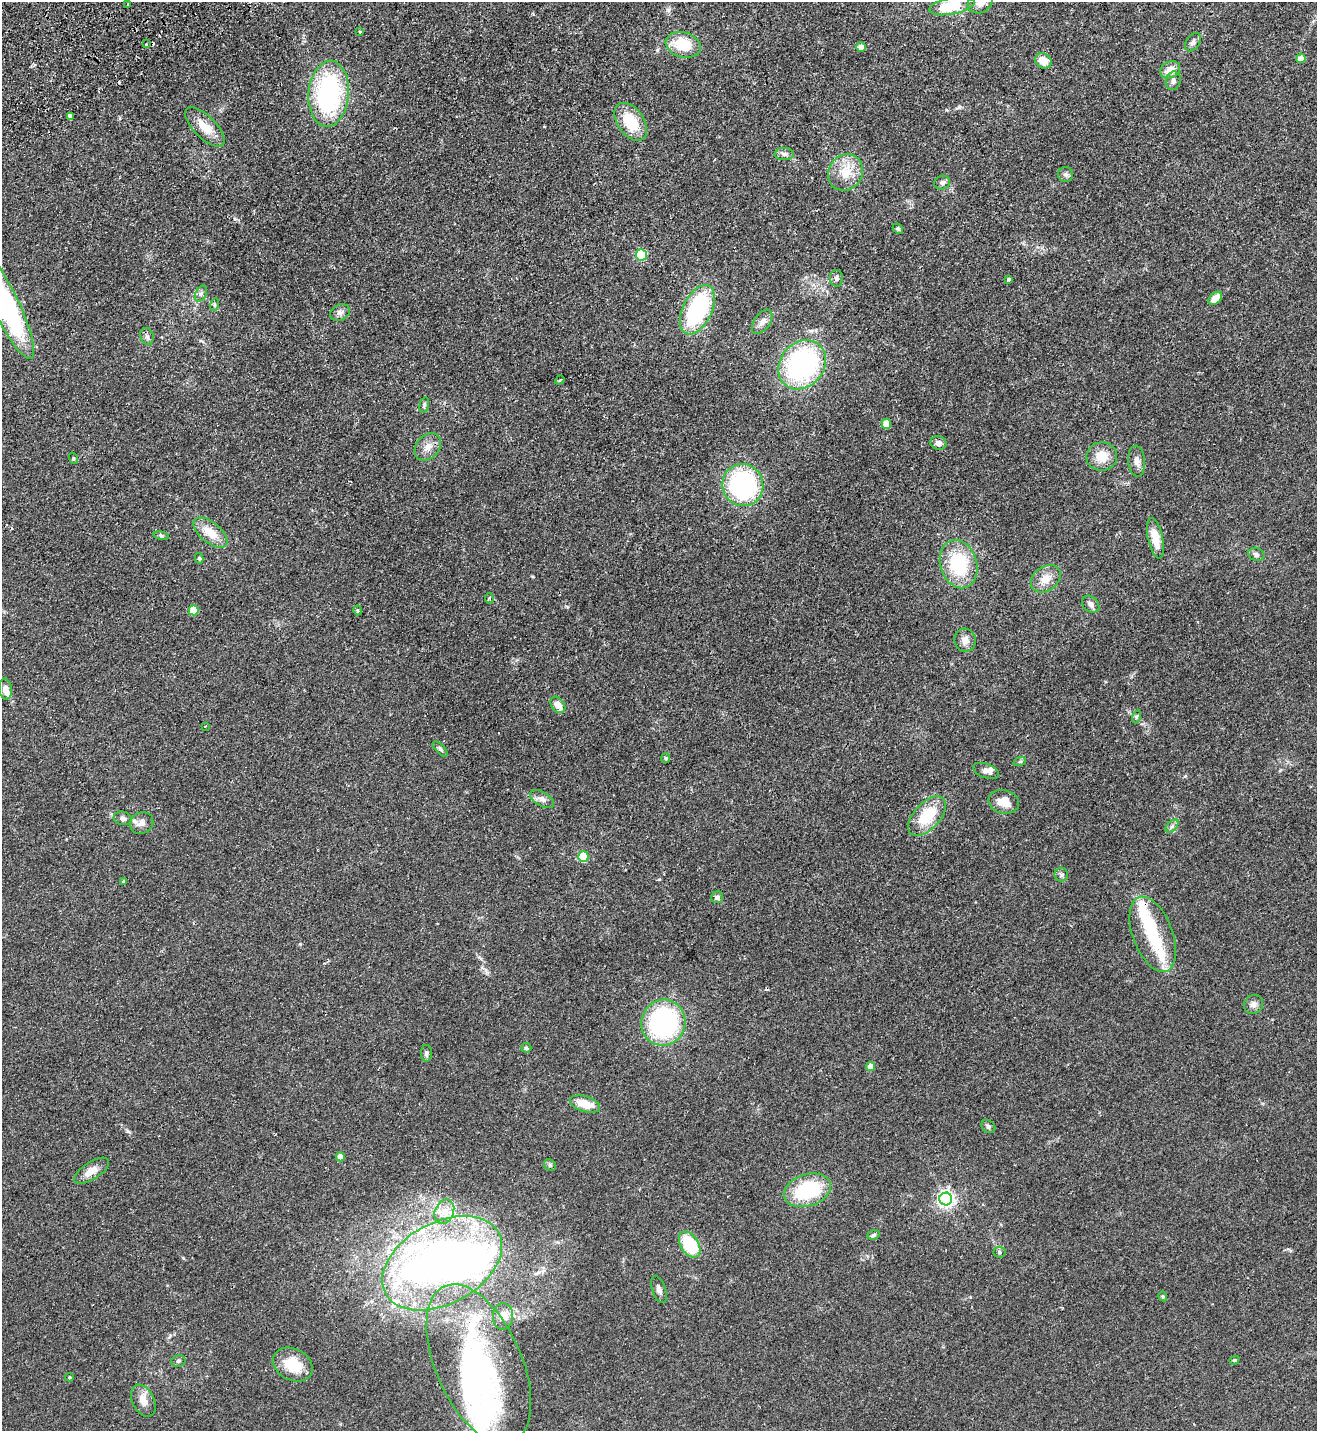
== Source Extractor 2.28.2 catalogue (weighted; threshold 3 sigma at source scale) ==
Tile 11 of 4 x 4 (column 3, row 3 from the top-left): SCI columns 2815-4129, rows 1482-2910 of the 5763 x 5819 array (HDU 1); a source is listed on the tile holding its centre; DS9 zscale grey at full resolution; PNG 1319 x 1433 px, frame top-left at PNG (2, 2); each listed source drawn as its Kron ellipse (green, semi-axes under 4 px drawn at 4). Shown black and unused: <1% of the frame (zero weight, under 2 of 3 exposures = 3% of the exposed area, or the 3 px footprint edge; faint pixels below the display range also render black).
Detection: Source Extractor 2.28.2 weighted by HDU 2 'WHT'; one run over the whole footprint, this tile lists its part. Background 0.0836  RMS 0.0085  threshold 0.0382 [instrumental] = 3 sigma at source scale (4.5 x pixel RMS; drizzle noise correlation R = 1.50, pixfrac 1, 0.05/0.05 arcsec/px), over >= 5 px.
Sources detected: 117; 6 inside a brighter object's white glare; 4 cosmic-ray / hot-pixel residue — neither listed nor drawn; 8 inside a brighter listed object's ellipse — not listed separately; the other 99 listed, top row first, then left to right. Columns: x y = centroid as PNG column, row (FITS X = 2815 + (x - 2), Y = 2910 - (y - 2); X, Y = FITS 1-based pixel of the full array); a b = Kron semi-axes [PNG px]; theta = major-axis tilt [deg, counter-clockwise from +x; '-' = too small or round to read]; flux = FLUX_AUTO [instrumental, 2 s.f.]
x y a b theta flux
980 3 13 10 28 6.2
128 4 3 3 - 3
952 6 23 8 11 38
359 32 3 3 - 1.2
1193 42 10 6 56 2.8
146 44 3 2 - 3.6
683 45 18 12 -16 24
861 47 5 5 - 7.2
1301 58 5 4 - 11
1043 61 8 7 - 11
1170 70 10 8 28 11
1173 81 9 7 73 3.4
329 94 33 20 85 130
70 116 4 4 - 2.9
631 122 21 13 -55 27
205 127 25 11 -45 15
784 154 9 6 1 2.7
845 172 19 17 58 18
1066 175 7 7 - 2.4
942 183 8 6 21 2.9
898 229 6 4 -41 1.3
641 255 5 5 - 67
836 278 8 6 -84 2.3
1009 279 4 4 - 1.5
201 294 8 5 63 2.2
1215 298 8 5 43 9.5
6 305 59 13 -64 160
214 305 6 4 72 1.1
697 310 26 14 64 94
340 312 10 8 22 3.5
762 322 14 8 55 4.7
147 336 8 6 -75 2.5
802 365 26 22 49 150
560 380 5 3 - 1.2
424 405 8 4 75 1.5
886 424 5 4 - 12
938 443 8 7 - 3.5
428 447 15 11 49 7.3
1102 457 15 14 - 14
73 458 6 3 -71 0.8
1137 461 15 8 -85 5.2
743 485 21 20 - 120
210 533 20 10 -39 15
161 536 8 4 -9 1.4
1155 538 20 7 -78 15
1256 554 8 6 -18 3
199 558 5 4 - 1.1
959 564 25 18 -73 49
1046 579 16 12 36 10
489 598 5 4 - 1.6
1091 604 9 7 -43 3.8
194 610 5 5 - 24
357 610 5 3 - 1.1
965 640 12 10 -75 5.4
5 689 10 6 -82 7.1
558 705 9 6 -53 8.1
1136 717 7 4 72 1.3
205 726 3 3 - 0.61
440 749 9 4 -45 1.8
666 758 5 4 - 0.98
1020 761 6 4 19 1.1
986 771 14 7 -20 4
542 799 13 7 -30 4.1
1004 802 15 11 -13 10
927 816 24 13 47 31
123 818 9 6 -11 2.8
142 823 12 10 28 5.1
1172 826 8 4 45 2
583 857 5 5 - 37
1061 875 7 6 - 2
123 881 3 3 - 1.5
717 897 6 5 - 3
1153 934 39 20 -69 39
1253 1004 10 9 - 4
663 1023 23 22 - 130
526 1048 5 5 - 1.7
426 1053 8 5 -90 2.2
870 1066 4 4 - 9.6
585 1104 15 8 -17 14
988 1127 7 6 - 1.8
340 1157 4 4 - 7.2
550 1165 6 5 - 1.5
92 1171 20 8 33 9.6
807 1190 24 16 18 54
946 1199 6 6 - 300
444 1212 13 9 64 8.1
873 1235 6 4 18 1.5
690 1245 14 9 -56 40
1000 1252 6 5 - 1.3
442 1263 64 40 28 310
659 1289 14 6 -71 3.8
1163 1296 5 4 - 0.94
503 1316 13 10 86 5.2
1234 1360 5 4 - 0.93
178 1361 7 5 14 1.7
293 1364 21 15 -27 24
479 1364 85 43 -66 150
70 1377 4 4 - 0.73
143 1401 17 11 -63 8.1
Isophote crosses this tile's border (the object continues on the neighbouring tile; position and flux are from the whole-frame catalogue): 3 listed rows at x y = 980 3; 952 6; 6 305
Unlisted compact peaks at least as high as the median listed source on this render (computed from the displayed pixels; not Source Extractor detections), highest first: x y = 959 107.